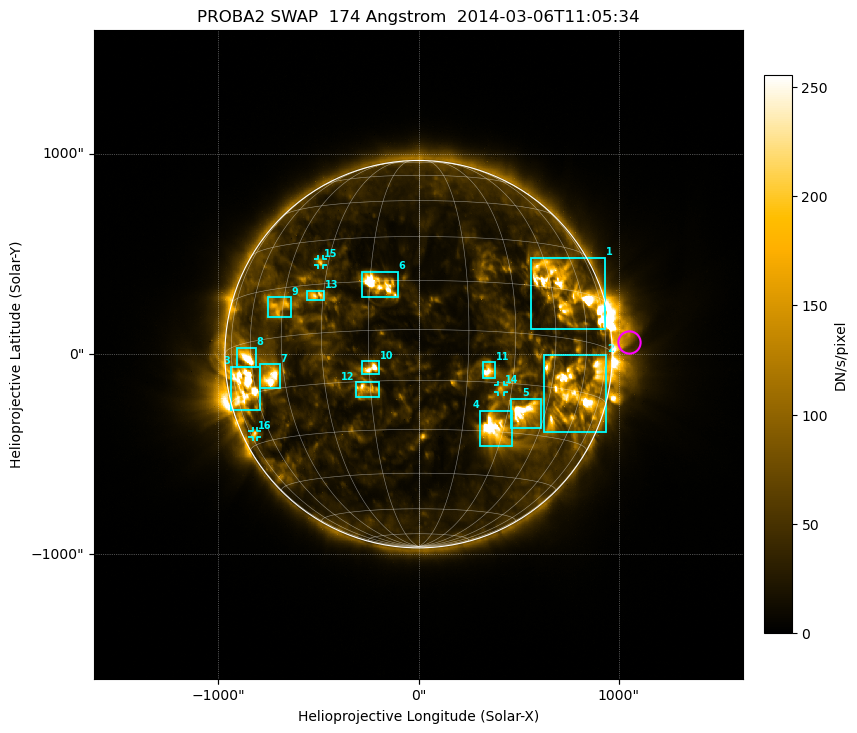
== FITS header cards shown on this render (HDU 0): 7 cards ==
TELESCOP= 'PROBA2  '           / satellite name
INSTRUME= 'SWAP    '           / instrument name
WAVELNTH=                  174 / [Angstrom] bandpass peak response
DATE-OBS= '2014-03-06T11:05:34.193' / UTC time of observation
CTYPE1  = 'HPLN-TAN'           / WCS axis X
CTYPE2  = 'HPLT-TAN'           / WCS axis Y
BUNIT   = 'DN/s/pixel'         / unit of physical value

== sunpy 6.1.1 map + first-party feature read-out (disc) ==
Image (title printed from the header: PROBA2 SWAP  174 Angstrom  2014-03-06T11:05:34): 1024 x 1024 px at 3.16 arcsec/px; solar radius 967 arcsec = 306 px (full disc in frame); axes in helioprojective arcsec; data unit DN/s/pixel (BUNIT, on the colour bar)
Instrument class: DISC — disc imager (sunpy class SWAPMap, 174 A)
Bright regions (active regions / flare kernels): reference = the median radial profile (limb darkening/brightening removed); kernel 9 px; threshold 5 sigma = 84.9 DN/s/pixel over a disc level ~30.5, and >= 1.15x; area >= 9 px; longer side >= 7 px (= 22 arcsec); searched inside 0.97 R_sun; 16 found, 16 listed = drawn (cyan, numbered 1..; 3 of them under ~43 arcsec drawn as corner ticks so the feature stays visible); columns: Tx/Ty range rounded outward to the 10 arcsec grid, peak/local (2 s.f.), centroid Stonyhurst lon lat
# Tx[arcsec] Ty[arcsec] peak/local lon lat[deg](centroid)
1 560..930 120..480 8.1 +51 +15
2 620..940 -390..0 7.8 +56 -15
3 -940..-790 -280..-60 8.7 -67 -12
4 300..470 -460..-280 10 +27 -30
5 460..610 -370..-220 12 +36 -23
6 -290..-100 280..410 10 -12 +14
7 -800..-690 -170..-50 9.5 -51 -11
8 -910..-810 -70..40 8.6 -63 -4
9 -750..-640 180..290 5.8 -47 +9
10 -290..-190 -100..-30 12 -14 -11
11 320..390 -120..-40 9.7 +22 -12
12 -320..-190 -220..-140 6.1 -16 -17
13 -560..-470 270..320 7.1 -33 +12
14 400..430 -190..-150 4.2 +26 -17
15 -510..-470 440..480 4.8 -33 +22
16 -830..-800 -420..-380 3.5 -71 -27
Off-limb structures (1.02-1.3 R_sun): pedestal 0.15 DN/s/pixel subtracted; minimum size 162 px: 2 found; the strongest spans PA ~250..305 deg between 1.02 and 1.3 R_sun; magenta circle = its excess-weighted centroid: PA ~275 deg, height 1.09 R_sun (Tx ~1050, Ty ~60 arcsec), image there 3.8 x the reference